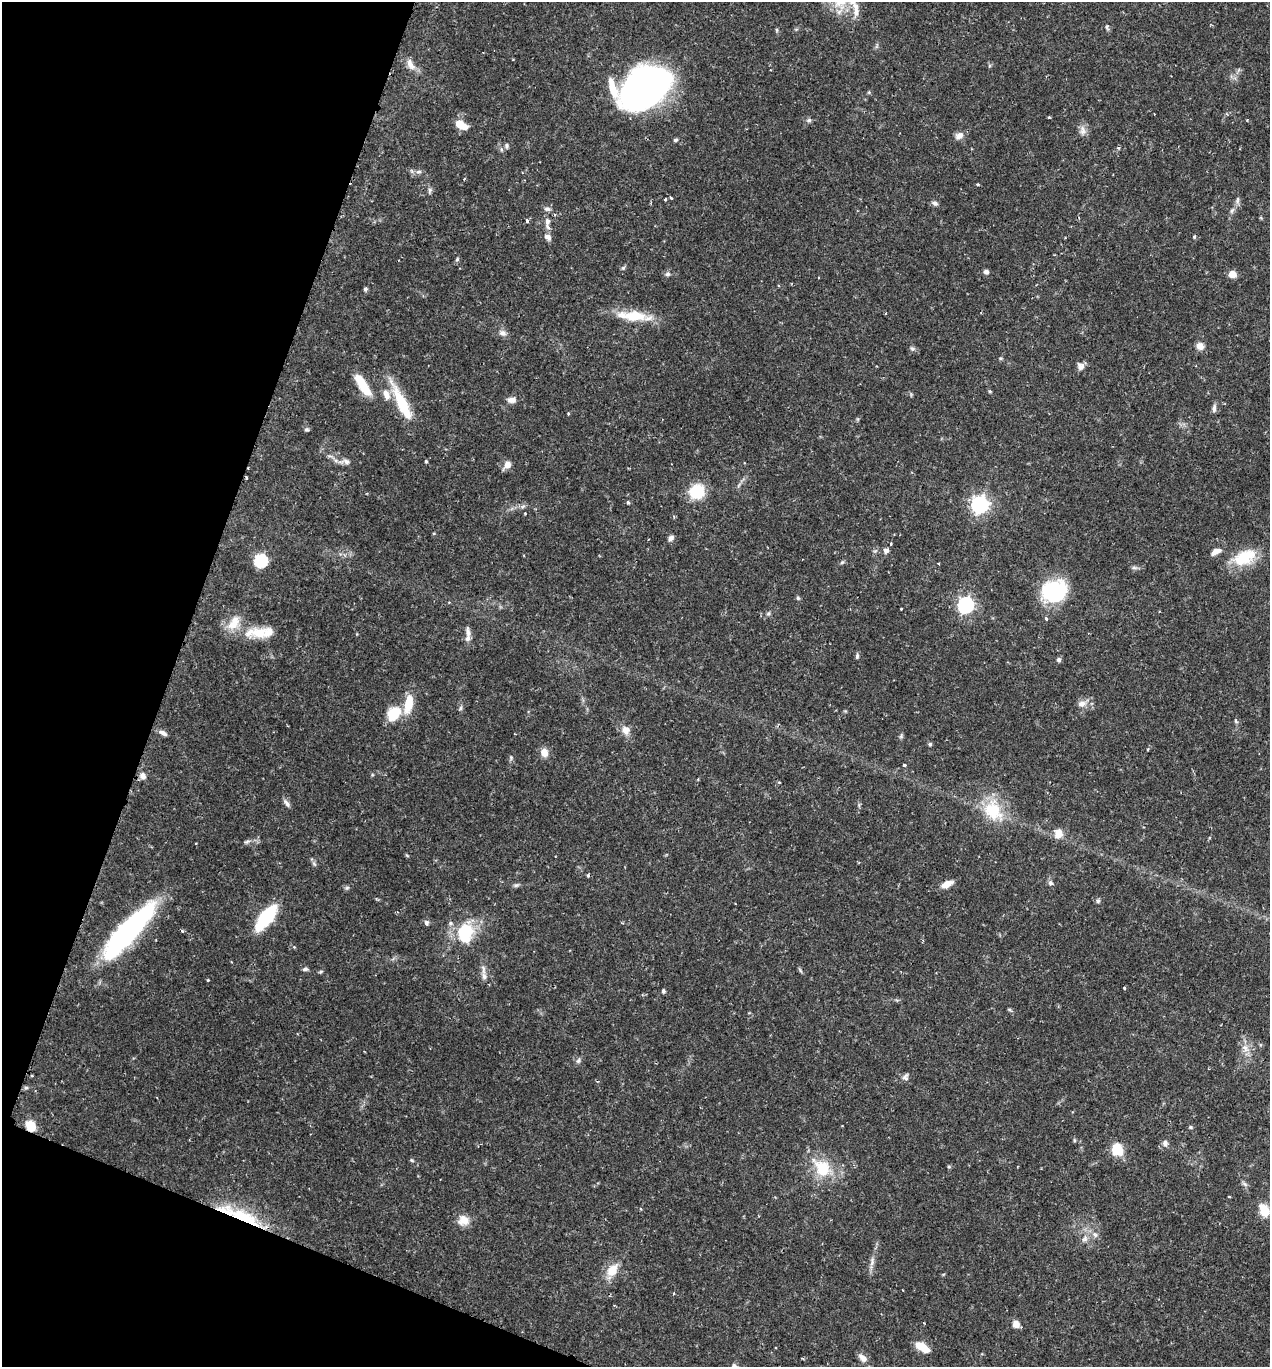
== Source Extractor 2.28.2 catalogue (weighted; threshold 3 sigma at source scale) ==
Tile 9 of 4 x 4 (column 1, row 3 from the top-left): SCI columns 143-1410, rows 1374-2738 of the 5488 x 5474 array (HDU 1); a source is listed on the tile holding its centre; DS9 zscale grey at full resolution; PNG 1272 x 1369 px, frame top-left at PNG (2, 2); no overlay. Shown black and unused: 18% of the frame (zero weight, under 2 of 3 exposures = <1% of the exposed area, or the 3 px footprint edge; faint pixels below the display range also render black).
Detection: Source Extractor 2.28.2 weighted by HDU 2 'WHT'; one run over the whole footprint, this tile lists its part. Background 0.12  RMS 0.0034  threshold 0.0152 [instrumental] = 3 sigma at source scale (4.5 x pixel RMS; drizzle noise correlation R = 1.50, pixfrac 1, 0.05/0.05 arcsec/px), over >= 5 px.
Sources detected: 133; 2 inside a brighter object's white glare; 3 cosmic-ray / hot-pixel residue — not listed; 6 inside a brighter listed object's ellipse — not listed separately; the other 122 listed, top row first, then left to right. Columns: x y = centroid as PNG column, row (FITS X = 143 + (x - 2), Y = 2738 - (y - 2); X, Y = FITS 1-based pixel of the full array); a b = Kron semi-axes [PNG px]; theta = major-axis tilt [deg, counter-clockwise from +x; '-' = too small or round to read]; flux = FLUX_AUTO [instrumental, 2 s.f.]
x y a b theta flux
841 2 24 12 28 7.4
856 12 13 8 89 2.5
1107 27 9 4 -69 0.61
777 30 6 4 -72 0.42
410 64 17 8 -61 2.7
646 87 46 32 34 130
1049 117 3 3 - 0.34
809 120 7 6 - 0.74
461 125 13 7 -33 5.6
1083 130 14 7 -88 1.9
959 135 10 8 31 2
676 140 6 4 21 0.49
506 145 6 6 - 0.75
1118 148 5 4 - 0.44
419 172 9 4 9 0.84
978 184 4 3 - 0.36
430 190 8 5 73 0.79
671 198 3 3 - 0.74
665 199 3 3 - 0.55
1237 200 12 4 89 0.95
935 203 8 6 -20 0.95
547 209 9 5 -7 0.94
1232 210 8 4 45 0.79
527 221 4 3 - 0.82
547 221 11 6 88 1.7
548 237 10 7 -31 1.4
1194 237 5 3 - 0.34
457 259 5 5 - 0.48
623 268 5 5 - 0.52
986 272 6 6 - 1
667 274 7 5 -12 0.77
1232 274 5 5 - 6.2
365 289 6 5 - 0.64
633 316 35 11 -4 12
502 333 10 7 -20 1.4
1200 346 10 9 - 2.1
912 349 7 5 -21 0.72
1000 358 5 4 - 0.42
1081 366 11 8 -59 1.6
363 385 26 8 -57 9.3
990 391 4 4 - 0.43
512 400 10 7 -4 1.8
402 404 47 13 -64 12
1214 408 11 5 85 1.2
568 414 4 3 - 0.33
306 429 7 5 -1 0.58
346 461 12 6 -21 1.5
426 461 4 3 - 0.37
507 465 9 8 - 2.3
697 491 15 14 - 12
628 502 4 3 - 0.49
979 505 7 7 - 120
525 513 3 2 - 0.4
671 538 7 5 43 1.2
891 544 4 3 - 0.43
886 550 7 6 - 1.1
1216 552 13 6 26 2.2
1244 557 30 17 25 11
261 561 6 6 - 44
1134 568 7 4 -1 0.69
1054 591 13 11 21 61
798 598 5 5 - 0.58
965 605 7 7 - 91
901 609 2 2 - 0.3
1046 619 4 4 - 0.72
259 633 29 16 -10 8.7
468 633 17 6 -83 2.1
857 656 7 5 89 0.63
1059 660 6 6 - 0.75
1082 704 12 8 14 2.2
460 708 6 4 62 0.6
394 713 18 14 43 8.3
626 730 11 10 - 2.6
163 733 10 5 -27 1.4
930 744 5 5 - 0.55
544 752 10 8 -74 2.7
904 765 3 3 - 0.91
142 776 8 7 - 1.7
779 782 4 3 - 0.33
287 803 12 5 -60 1.2
993 811 31 23 -52 14
1059 833 11 9 72 3.6
859 862 4 3 - 0.28
1050 883 7 6 - 0.9
947 884 13 7 26 3.2
347 888 7 4 1 0.56
1098 901 5 5 - 0.66
266 917 28 11 52 19
426 923 7 6 - 0.81
129 930 69 19 45 57
182 931 4 3 - 0.46
465 932 23 20 59 15
305 969 7 5 26 0.78
484 976 10 7 -63 1.6
208 980 3 3 - 0.48
1125 988 4 3 - 0.35
663 991 5 4 - 0.52
1009 1009 6 4 -19 0.43
1245 1048 14 7 -54 2.4
578 1061 7 5 72 0.84
32 1076 3 3 - 0.34
905 1077 10 6 66 1
31 1126 9 7 -63 6.9
1190 1127 5 5 - 0.42
1074 1140 6 4 -89 0.4
1165 1143 9 7 -88 1.2
1117 1150 12 11 - 7.6
412 1160 6 4 -44 0.44
949 1167 5 3 - 0.37
822 1168 23 16 -50 12
1245 1184 9 3 -45 0.66
1229 1197 4 2 - 0.28
1264 1210 11 8 -64 7.6
244 1218 59 13 -28 20
463 1220 14 13 - 3.7
1095 1235 8 6 -54 1.1
1085 1239 8 6 88 1.3
872 1261 15 6 79 1.8
612 1270 17 11 58 5.4
1016 1324 8 7 - 2.5
922 1347 16 7 -33 5.5
863 1358 13 7 -40 2.1
Overlapping masked pixels (flux is a lower limit): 4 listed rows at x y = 129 930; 32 1076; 31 1126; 244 1218
Isophote crosses this tile's border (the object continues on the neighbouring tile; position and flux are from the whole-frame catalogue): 1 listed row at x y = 841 2
Unlisted compact peaks at least as high as the median listed source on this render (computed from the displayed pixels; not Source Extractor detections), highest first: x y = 511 758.